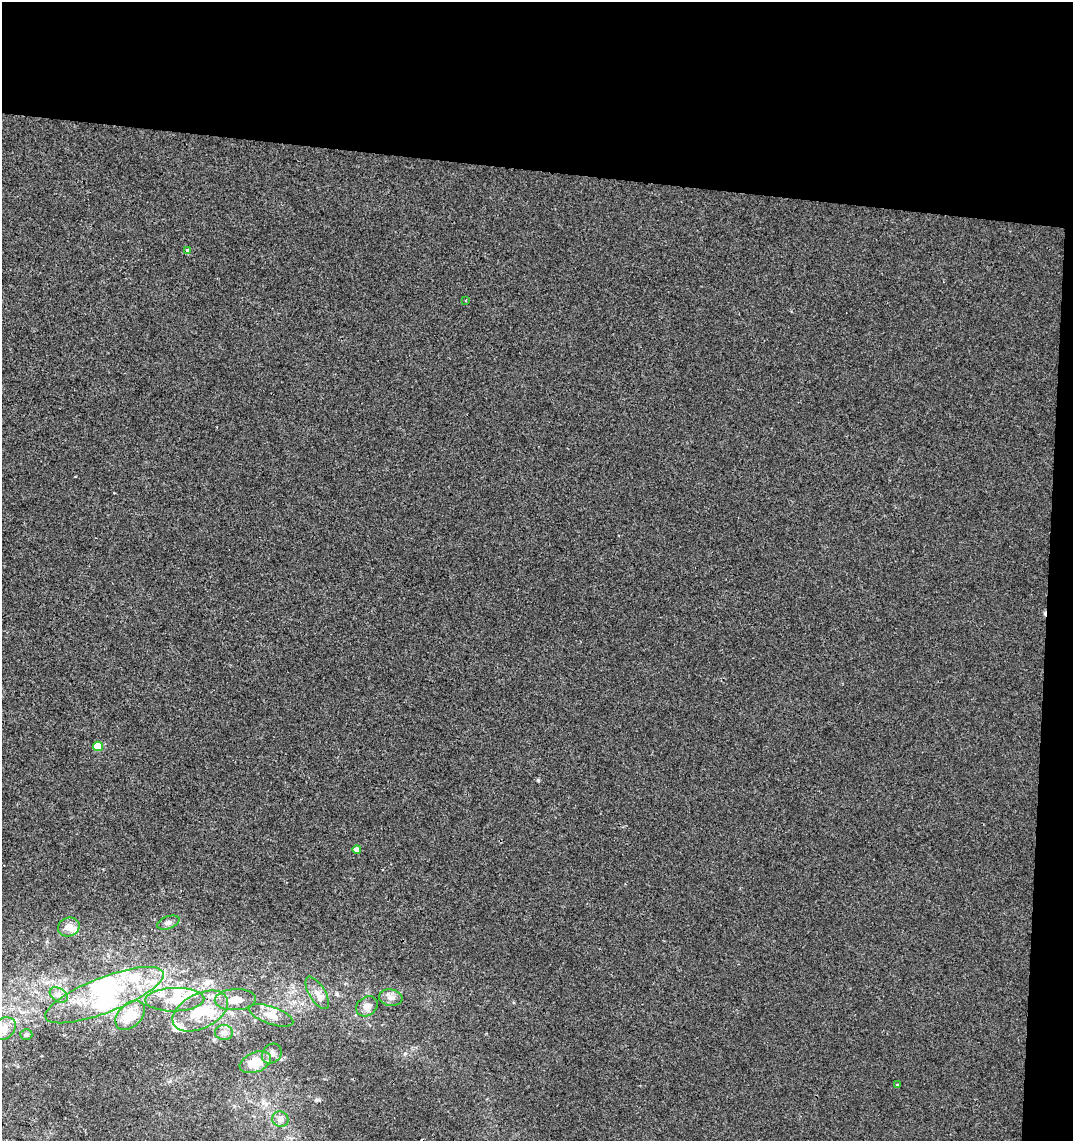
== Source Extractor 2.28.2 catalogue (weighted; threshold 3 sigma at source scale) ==
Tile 2 of 2 x 2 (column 2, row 1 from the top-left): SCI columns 1200-2270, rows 1139-2277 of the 2383 x 2277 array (HDU 1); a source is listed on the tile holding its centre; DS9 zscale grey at full resolution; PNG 1075 x 1143 px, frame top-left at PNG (2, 2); each listed source drawn as its Kron ellipse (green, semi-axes under 4 px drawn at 4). Shown black and unused: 17% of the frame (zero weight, under 2 of 3 exposures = <1% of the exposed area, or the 3 px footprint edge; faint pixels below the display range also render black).
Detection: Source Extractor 2.28.2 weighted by HDU 2 'WHT'; one run over the whole footprint, this tile lists its part. Background 1.04e-04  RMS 0.0041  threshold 0.0186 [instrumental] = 3 sigma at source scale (4.5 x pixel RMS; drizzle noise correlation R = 1.50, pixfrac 1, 0.0396/0.0396 arcsec/px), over >= 5 px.
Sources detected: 38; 5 inside a brighter object's white glare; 2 cosmic-ray / hot-pixel residue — neither listed nor drawn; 8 inside a brighter listed object's ellipse — not listed separately; the other 23 listed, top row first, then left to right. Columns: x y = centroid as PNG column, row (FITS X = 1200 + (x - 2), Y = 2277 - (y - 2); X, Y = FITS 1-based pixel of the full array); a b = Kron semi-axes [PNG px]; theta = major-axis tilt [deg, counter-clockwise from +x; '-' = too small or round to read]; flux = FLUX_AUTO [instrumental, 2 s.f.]
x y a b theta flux
187 251 4 3 - 1.3
466 300 3 3 - 0.56
98 746 5 5 - 8.4
357 850 4 4 - 3.3
168 923 12 6 19 1.5
69 927 11 9 23 3.4
317 993 18 8 -59 3.3
59 995 10 6 -31 1.9
104 995 63 17 21 30
391 998 12 8 -9 2.5
175 1000 29 12 2 9.5
235 1000 20 10 3 5.1
367 1006 11 9 37 3.1
200 1011 30 17 27 16
130 1015 17 11 45 12
271 1015 23 8 -19 4.7
3 1029 13 10 34 5.1
224 1032 9 7 -5 2.7
26 1035 6 5 - 1.1
272 1054 11 9 48 2.4
255 1062 16 10 21 8.7
897 1085 4 2 - 0.33
280 1119 8 7 - 1.7
Isophote crosses this tile's border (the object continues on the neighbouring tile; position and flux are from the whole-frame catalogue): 1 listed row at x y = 3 1029
Unlisted compact peaks at least as high as the median listed source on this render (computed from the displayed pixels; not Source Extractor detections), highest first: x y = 538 780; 405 1053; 337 994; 316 1100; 114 493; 75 476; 514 1002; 170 1081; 791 311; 47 942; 103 869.